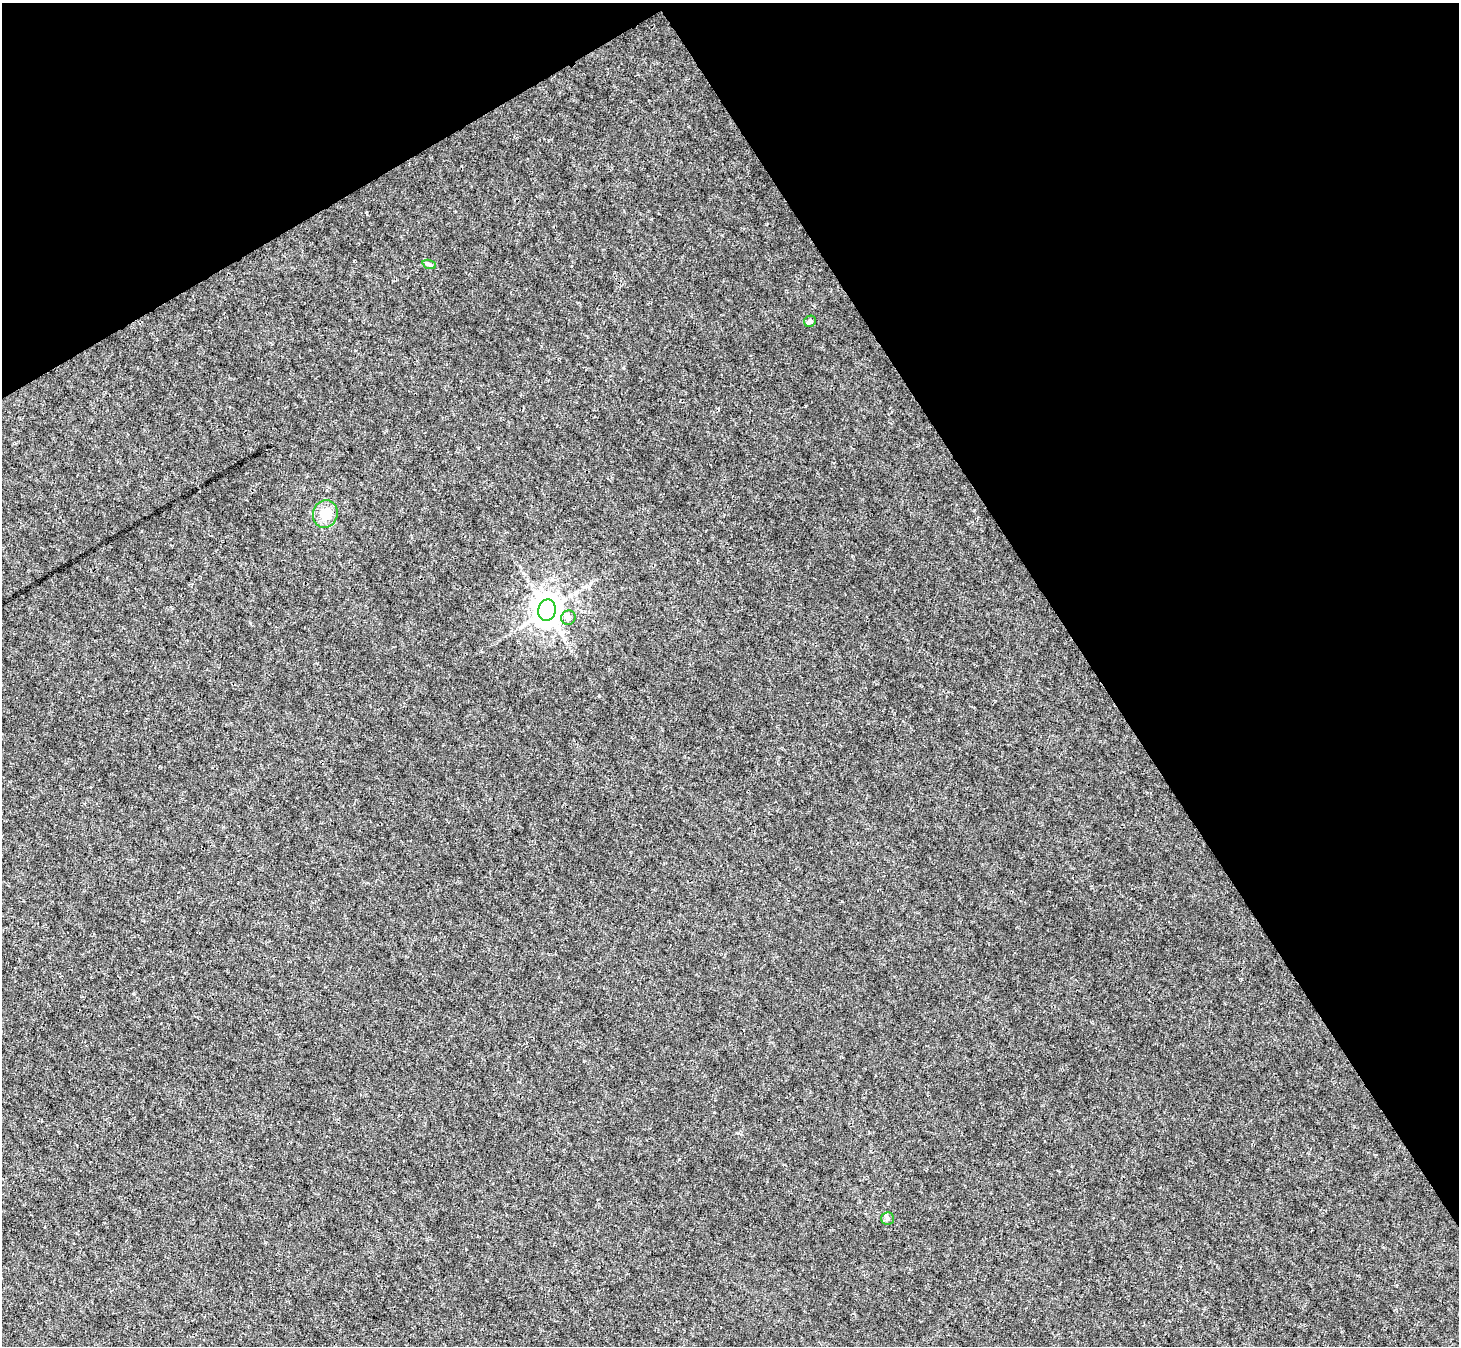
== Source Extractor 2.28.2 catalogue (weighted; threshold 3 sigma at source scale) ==
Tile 3 of 4 x 4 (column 3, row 1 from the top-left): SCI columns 2918-4374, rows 4325-5668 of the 5832 x 5824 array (HDU 1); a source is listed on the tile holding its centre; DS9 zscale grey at full resolution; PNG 1461 x 1348 px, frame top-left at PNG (2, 3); each listed source drawn as its Kron ellipse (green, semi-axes under 4 px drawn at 4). Shown black and unused: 32% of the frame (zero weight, under 3 of 4 exposures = <1% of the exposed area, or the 3 px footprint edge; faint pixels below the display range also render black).
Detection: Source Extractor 2.28.2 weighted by HDU 2 'WHT'; one run over the whole footprint, this tile lists its part. Background 6.02e-04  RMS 0.0023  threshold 0.0104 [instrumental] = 3 sigma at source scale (4.5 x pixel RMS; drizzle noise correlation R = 1.50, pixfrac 1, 0.05/0.05 arcsec/px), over >= 5 px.
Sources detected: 6; all 6 listed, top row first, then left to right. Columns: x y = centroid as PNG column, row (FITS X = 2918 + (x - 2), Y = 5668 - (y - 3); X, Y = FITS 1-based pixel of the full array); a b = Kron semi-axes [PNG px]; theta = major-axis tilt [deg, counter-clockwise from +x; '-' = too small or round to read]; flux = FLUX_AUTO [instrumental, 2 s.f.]
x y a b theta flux
429 264 7 4 -19 0.41
810 321 6 5 - 0.84
325 514 14 12 74 3.6
547 610 11 8 78 380
568 618 7 7 - 1.2
887 1219 6 6 - 0.6